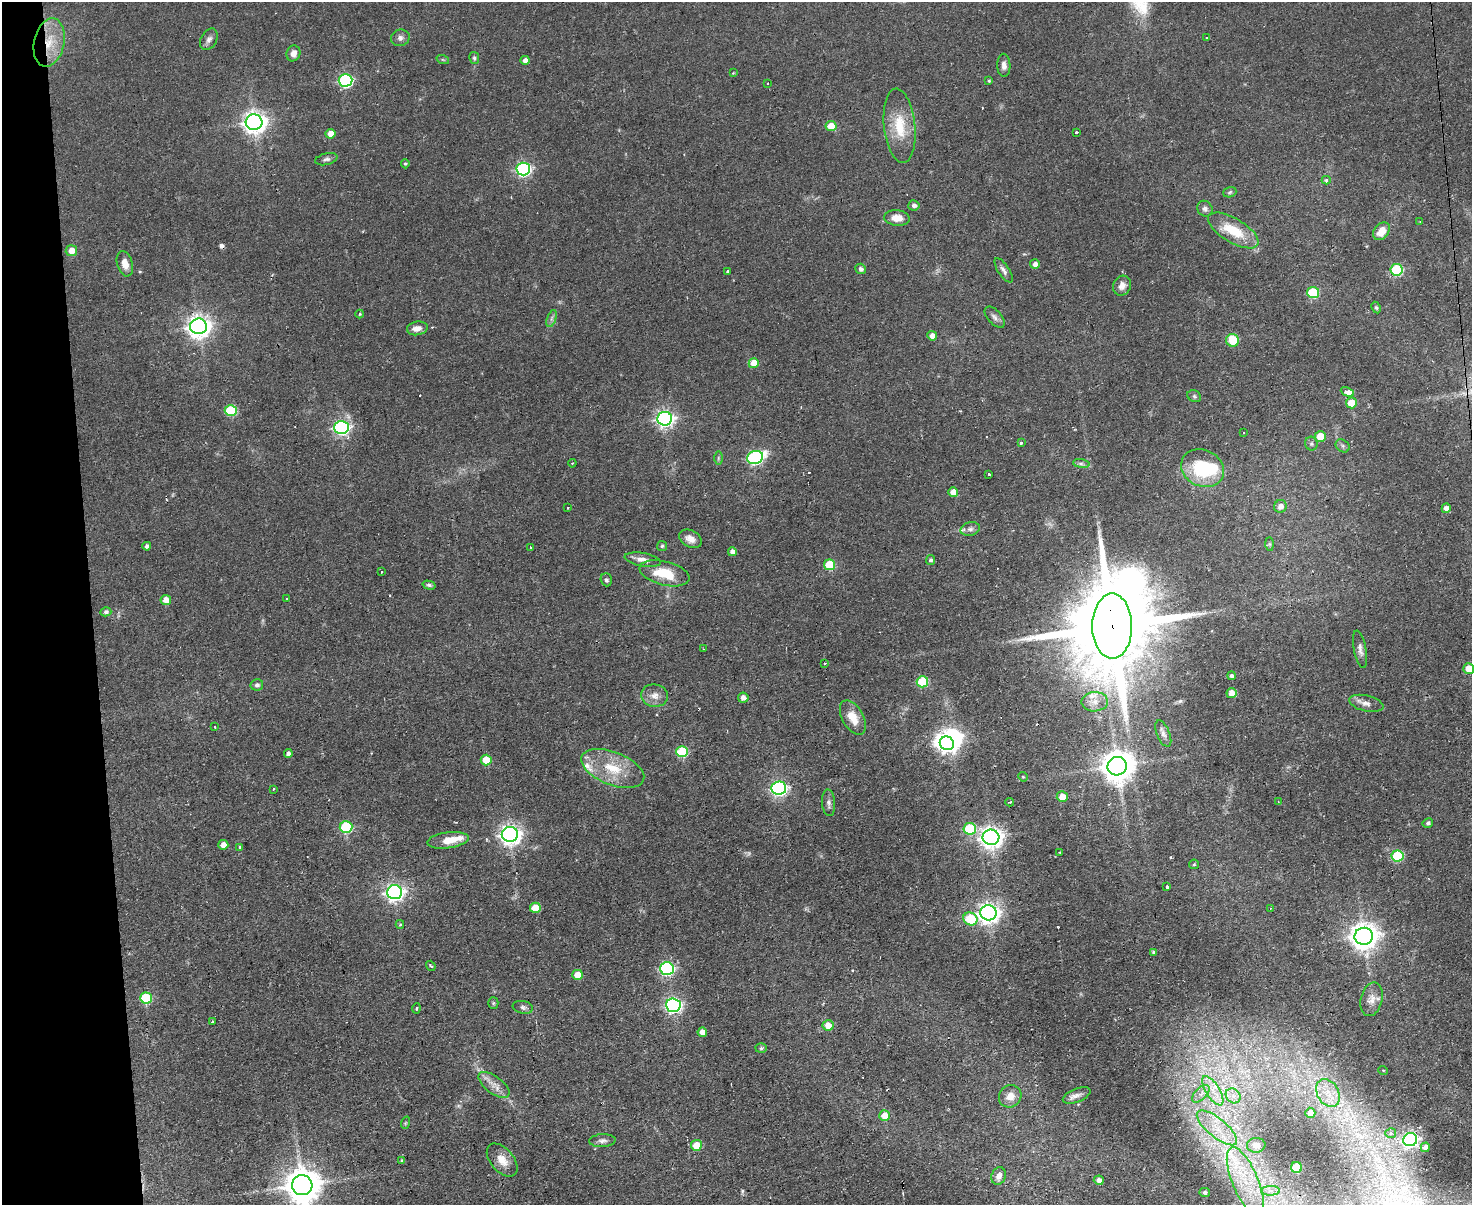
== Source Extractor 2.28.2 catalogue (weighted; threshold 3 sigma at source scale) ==
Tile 4 of 3 x 4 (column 1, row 2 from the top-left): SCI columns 244-1713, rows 2406-3608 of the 4782 x 4810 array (HDU 1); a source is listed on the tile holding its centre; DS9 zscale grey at full resolution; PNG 1474 x 1207 px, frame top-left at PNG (2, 2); each listed source drawn as its Kron ellipse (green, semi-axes under 4 px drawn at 4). Shown black and unused: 6% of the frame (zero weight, under 2 of 3 exposures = <1% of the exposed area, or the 3 px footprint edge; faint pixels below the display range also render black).
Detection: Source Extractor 2.28.2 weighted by HDU 2 'WHT'; one run over the whole footprint, this tile lists its part. Background 0.0587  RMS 0.0058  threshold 0.0261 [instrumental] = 3 sigma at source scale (4.5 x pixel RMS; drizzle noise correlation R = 1.50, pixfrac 1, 0.05/0.05 arcsec/px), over >= 5 px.
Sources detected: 194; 1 too faint to see at this stretch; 3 inside a brighter object's white glare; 8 cosmic-ray / hot-pixel residue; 1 long thin detection or spike segment (spike, bleed or trail) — neither listed nor drawn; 7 inside a brighter listed object's ellipse — not listed separately; the other 174 listed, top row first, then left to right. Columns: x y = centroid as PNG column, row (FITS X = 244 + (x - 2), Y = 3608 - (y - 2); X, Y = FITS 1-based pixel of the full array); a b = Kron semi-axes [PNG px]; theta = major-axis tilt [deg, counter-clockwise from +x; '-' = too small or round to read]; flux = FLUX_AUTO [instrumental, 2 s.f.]
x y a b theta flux
400 38 9 8 - 2.3
1207 38 3 3 - 0.82
209 39 11 7 60 2.4
49 43 24 15 78 17
293 53 8 7 - 3.6
474 58 6 5 - 1.1
443 60 6 4 -19 0.78
525 60 4 4 - 2.3
1004 65 11 6 -88 2.8
733 73 3 2 - 0.41
345 80 7 6 - 89
989 81 4 3 - 0.87
768 83 3 2 - 0.58
254 122 8 7 - 430
831 126 5 5 - 11
900 126 37 15 -84 19
1076 132 3 3 - 1.2
330 134 5 5 - 5.4
326 159 11 5 13 1.7
405 164 4 4 - 0.71
523 169 7 6 - 110
1326 180 4 4 - 1.3
1230 192 7 5 19 1
914 205 5 5 - 2
1205 209 8 7 - 2
897 218 13 7 -6 6.6
1420 222 3 3 - 0.39
1233 230 28 12 -31 19
1381 231 10 7 49 8.3
71 251 5 5 - 7
125 264 13 7 -73 5.5
1035 264 5 5 - 2.5
861 269 5 5 - 1.9
1004 270 14 5 -57 2.3
1397 270 6 6 - 53
728 271 3 3 - 0.91
1122 286 10 8 63 3.5
1313 292 6 5 - 30
1376 307 6 4 -62 0.9
360 314 4 4 - 0.68
995 317 13 7 -48 2.3
551 318 9 4 71 1.5
198 326 8 8 - 450
417 328 10 7 10 4.2
932 336 5 4 - 3.5
1232 340 6 6 - 16
754 363 5 5 - 12
1347 392 7 4 -25 12
1194 396 7 5 -28 1.2
1351 403 5 5 - 12
231 410 6 5 - 37
665 419 7 6 - 200
341 427 7 6 - 140
1243 433 3 2 - 0.65
1320 436 5 5 - 12
1021 443 3 3 - 1.1
1311 444 7 6 - 1.3
1343 446 7 6 - 1.6
755 457 8 6 19 110
718 458 6 4 90 0.94
572 463 4 3 - 0.54
1081 464 8 4 -8 1.3
1203 468 22 18 -26 35
989 475 3 3 - 1.7
953 492 5 5 - 5.6
1280 506 6 6 - 3.4
568 508 3 2 - 0.49
1446 508 4 4 - 2.8
970 529 10 6 13 2.3
690 539 12 8 -27 4.6
1270 544 7 4 -90 0.9
147 546 4 4 - 1.8
662 546 5 5 - 0.85
530 547 3 2 - 0.65
732 552 4 4 - 3
643 560 18 6 -9 4.2
930 560 5 4 - 1.4
829 565 6 5 - 23
381 572 3 2 - 0.97
664 573 25 12 -14 17
606 580 6 5 - 1.3
429 585 7 4 -15 1.2
287 599 3 3 - 0.67
166 600 5 5 - 6
106 612 5 4 - 1.4
1112 626 32 20 -90 15000
703 649 3 2 - 0.43
1360 649 19 6 -79 3.2
825 663 3 3 - 1.4
1469 669 5 5 - 7.5
1232 676 4 4 - 2.4
922 682 6 5 - 29
257 685 6 6 - 1.8
1231 693 5 5 - 5.4
654 696 13 11 -6 4.9
743 698 5 5 - 3.1
1095 702 13 9 1 5.6
1366 703 17 8 -13 3.7
853 718 19 10 -61 9.2
215 727 3 3 - 0.85
1163 734 14 6 -67 2.6
947 743 7 6 - 230
682 752 6 5 - 39
288 754 4 4 - 2.4
486 760 5 5 - 14
1117 766 9 9 - 1100
613 768 33 16 -21 20
1023 777 5 4 - 0.54
779 788 7 6 - 140
273 789 3 2 - 0.69
1062 797 5 5 - 7.8
1010 802 4 3 - 0.67
1278 802 3 2 - 0.71
829 803 13 6 -86 2.4
1428 823 5 5 - 1.4
346 827 6 6 - 46
970 829 6 6 - 34
510 834 8 7 - 330
991 837 8 7 - 410
448 840 21 8 8 9.6
223 845 5 5 - 4.5
240 847 3 3 - 2.5
1060 852 3 3 - 0.62
1397 856 6 5 - 37
1194 864 5 4 - 0.71
1167 887 3 3 - 3.1
394 892 7 7 - 240
535 908 5 5 - 16
1270 908 3 2 - 0.42
989 913 8 7 - 360
970 919 7 6 - 30
400 924 4 3 - 0.93
1364 936 9 8 - 690
1153 952 3 3 - 0.84
431 966 5 3 - 0.65
667 969 7 6 - 100
578 975 5 5 - 8.7
146 998 6 5 - 36
1372 999 17 10 76 5.1
493 1003 5 5 - 0.78
673 1005 7 6 - 160
523 1007 10 6 -10 2.1
416 1008 5 3 - 0.67
212 1022 3 2 - 0.54
828 1025 5 5 - 6.7
702 1032 5 4 - 5.6
761 1048 5 5 - 1.1
1383 1070 5 3 - 0.5
494 1085 18 8 -37 5.4
1213 1091 17 7 -58 7.4
1328 1093 15 10 -59 8.9
1201 1094 11 5 45 3.3
1077 1095 14 6 21 3.1
1010 1096 12 10 44 5.7
1233 1096 8 6 -46 3.3
1310 1113 5 5 - 5.1
885 1116 5 5 - 9.1
405 1123 6 4 71 0.73
1217 1128 25 9 -39 13
1391 1133 5 5 - 1.1
1410 1139 7 6 - 180
602 1141 13 6 3 2.4
696 1145 5 5 - 13
1256 1145 9 7 4 4.1
1425 1147 5 4 - 3.9
402 1160 4 3 - 0.77
502 1160 19 11 -50 6.8
1296 1168 5 5 - 23
999 1176 9 7 67 3.4
1099 1180 5 4 - 2.3
1245 1181 36 13 -67 29
302 1185 10 10 - 1400
1270 1191 9 5 1 2.7
1205 1192 5 4 - 1.3
Overlapping masked pixels (flux is a lower limit): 2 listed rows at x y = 49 43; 1112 626
Isophote crosses this tile's border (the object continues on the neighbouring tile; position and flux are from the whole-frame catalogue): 2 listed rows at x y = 1469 669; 302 1185